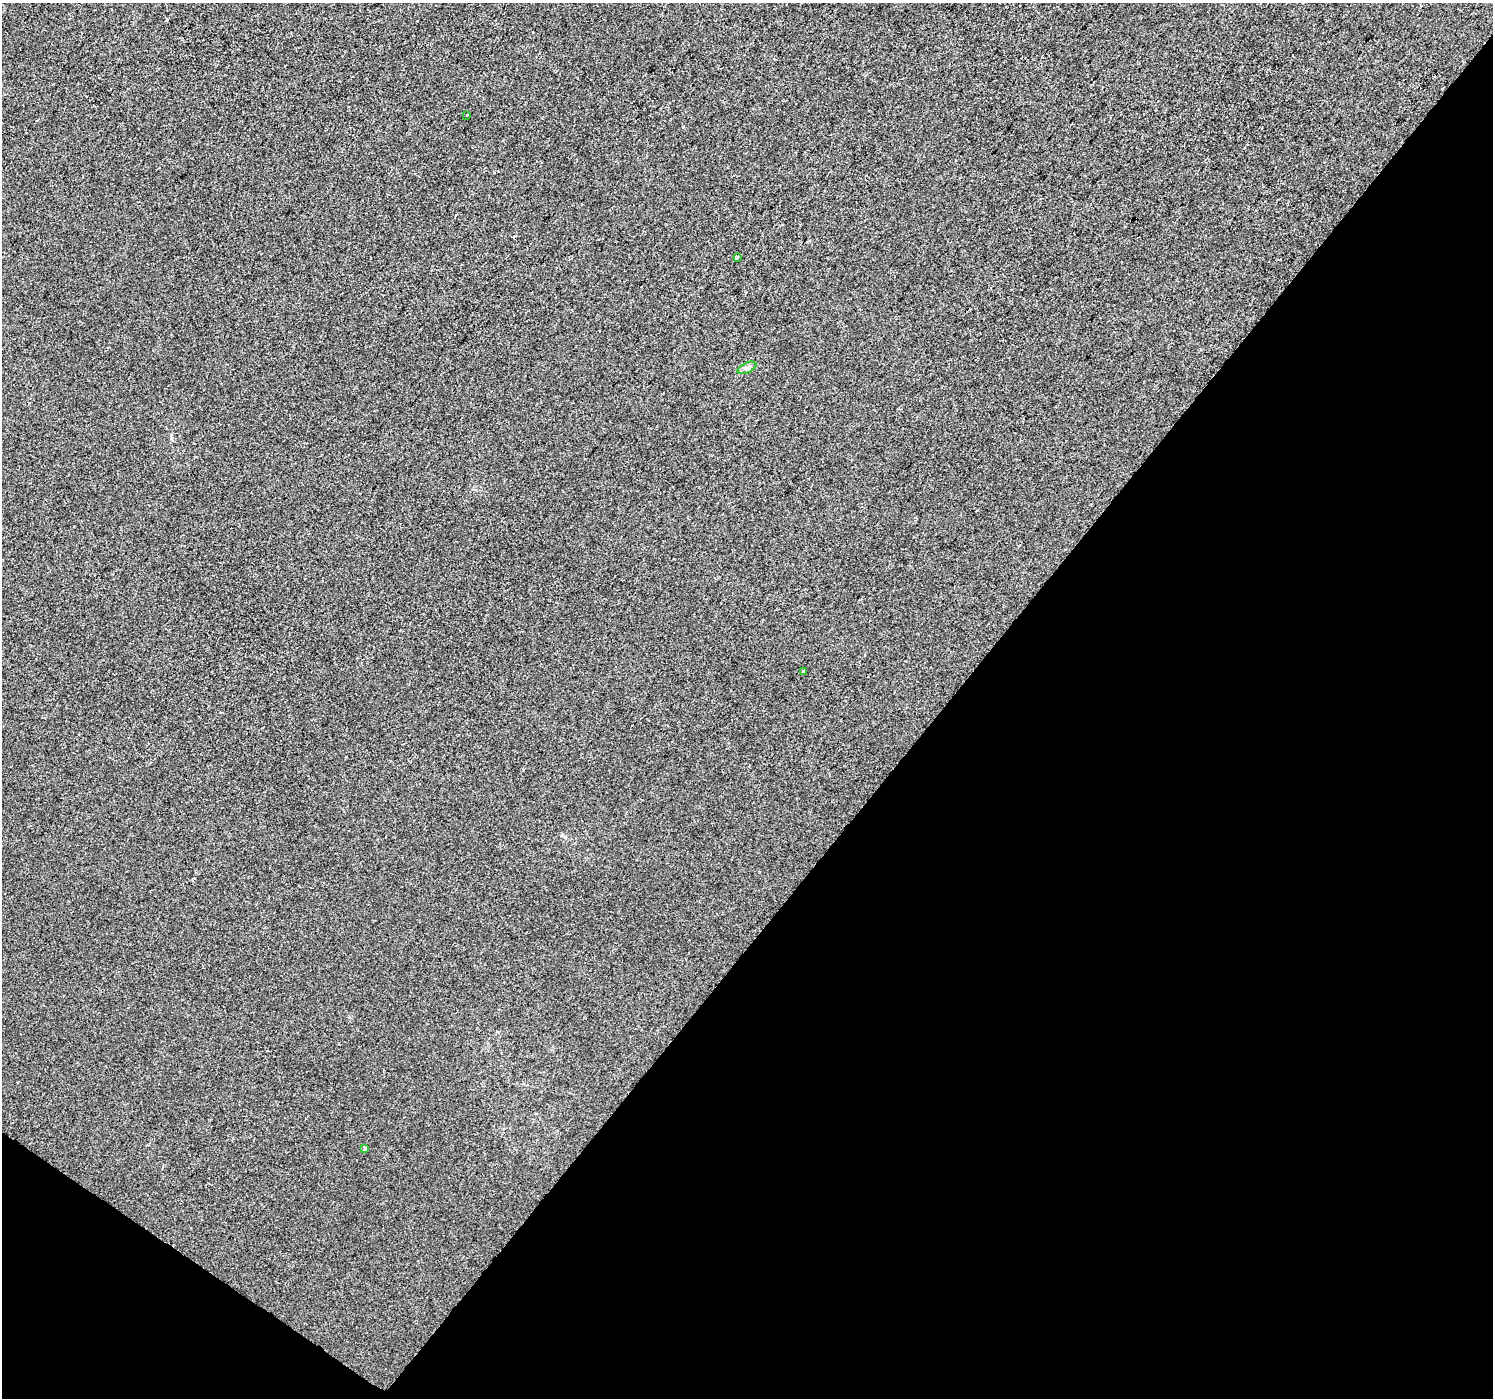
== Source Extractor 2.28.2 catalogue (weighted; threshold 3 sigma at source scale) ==
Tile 15 of 4 x 4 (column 3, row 4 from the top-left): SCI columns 2988-4478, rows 246-1641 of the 5969 x 6009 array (HDU 1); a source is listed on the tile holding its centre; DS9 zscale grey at full resolution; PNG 1495 x 1400 px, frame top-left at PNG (2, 3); each listed source drawn as its Kron ellipse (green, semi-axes under 4 px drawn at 4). Shown black and unused: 39% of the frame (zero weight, under 2 of 3 exposures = <1% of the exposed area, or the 3 px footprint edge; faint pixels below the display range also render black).
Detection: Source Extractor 2.28.2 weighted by HDU 2 'WHT'; one run over the whole footprint, this tile lists its part. Background 4.93e-04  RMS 0.0057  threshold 0.0254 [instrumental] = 3 sigma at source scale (4.5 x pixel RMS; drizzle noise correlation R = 1.50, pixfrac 1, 0.0396/0.0396 arcsec/px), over >= 5 px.
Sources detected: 5; all 5 listed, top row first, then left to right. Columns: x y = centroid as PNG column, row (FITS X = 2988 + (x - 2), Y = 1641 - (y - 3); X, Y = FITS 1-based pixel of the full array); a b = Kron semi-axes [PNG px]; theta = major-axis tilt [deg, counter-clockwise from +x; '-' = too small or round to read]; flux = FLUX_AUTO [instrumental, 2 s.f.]
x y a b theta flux
467 115 3 3 - 1.9
737 257 4 2 - 0.52
747 368 10 5 24 1.6
803 671 3 3 - 0.62
365 1148 3 3 - 3.7